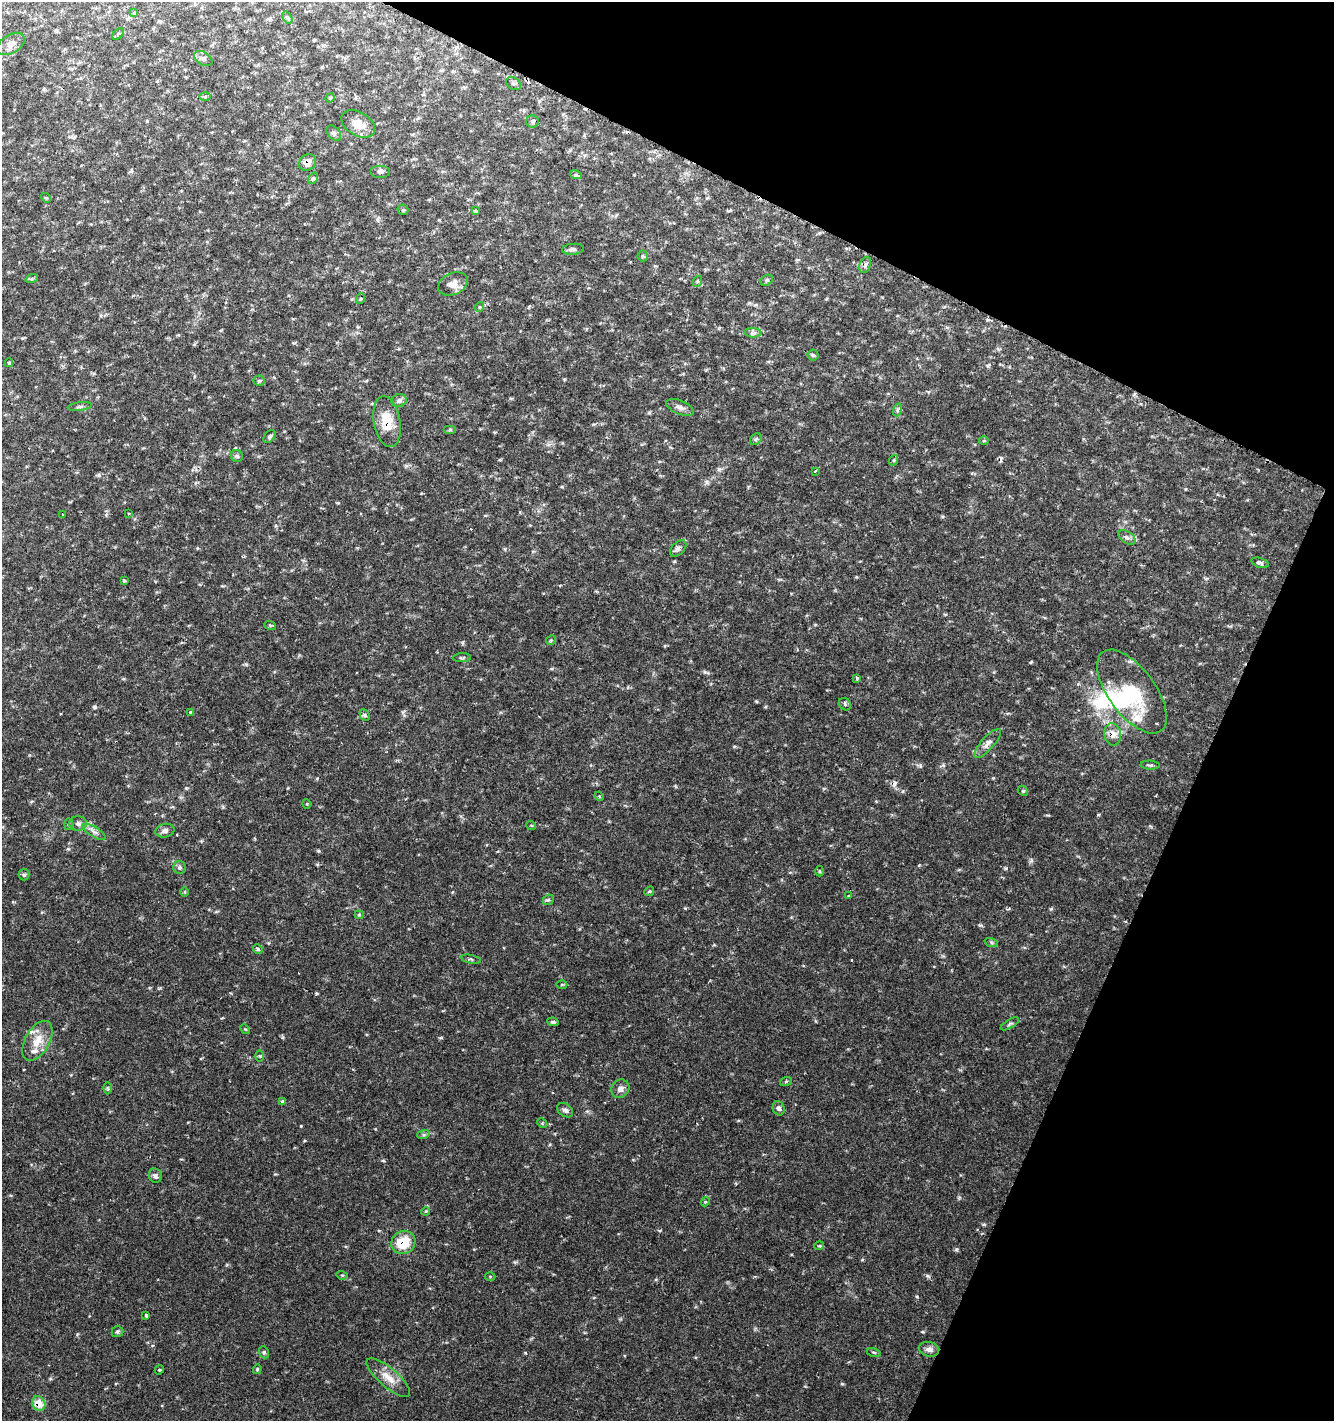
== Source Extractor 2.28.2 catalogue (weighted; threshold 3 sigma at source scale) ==
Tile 8 of 4 x 4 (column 4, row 2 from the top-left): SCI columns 4264-5595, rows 2842-4260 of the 5800 x 5692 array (HDU 1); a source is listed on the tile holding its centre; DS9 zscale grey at full resolution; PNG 1336 x 1423 px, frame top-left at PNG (2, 2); each listed source drawn as its Kron ellipse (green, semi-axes under 4 px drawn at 4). Shown black and unused: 23% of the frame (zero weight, under 2 of 3 exposures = <1% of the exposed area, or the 3 px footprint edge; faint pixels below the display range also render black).
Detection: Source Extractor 2.28.2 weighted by HDU 2 'WHT'; one run over the whole footprint, this tile lists its part. Background 0.0364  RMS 0.0033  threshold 0.015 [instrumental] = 3 sigma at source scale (4.5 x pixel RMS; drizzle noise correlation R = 1.50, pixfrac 1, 0.0396/0.0396 arcsec/px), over >= 5 px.
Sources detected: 121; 3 inside a brighter object's white glare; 6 cosmic-ray / hot-pixel residue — neither listed nor drawn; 3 inside a brighter listed object's ellipse — not listed separately; the other 109 listed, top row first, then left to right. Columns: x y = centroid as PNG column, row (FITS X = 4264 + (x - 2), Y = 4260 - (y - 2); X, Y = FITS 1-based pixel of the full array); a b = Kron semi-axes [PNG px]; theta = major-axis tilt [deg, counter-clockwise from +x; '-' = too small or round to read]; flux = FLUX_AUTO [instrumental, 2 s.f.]
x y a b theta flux
134 13 4 4 - 0.42
287 17 6 4 -57 0.51
118 34 7 4 46 0.52
11 44 15 9 31 2.2
203 58 10 6 -31 1.1
513 84 8 5 -35 0.77
205 96 6 4 1 0.43
330 98 5 4 - 0.39
532 121 6 6 - 0.68
358 124 18 11 -31 4.3
334 133 8 6 -46 0.92
308 162 9 7 38 2.5
380 171 10 6 0 0.95
576 175 6 4 -18 0.58
313 178 6 4 54 0.54
46 198 5 4 - 0.41
403 210 5 5 - 0.43
475 211 3 3 - 5.2
573 249 11 5 4 0.88
643 256 5 5 - 0.54
865 265 8 5 68 1.2
32 278 6 4 20 0.5
767 280 6 5 - 0.65
697 281 6 4 68 0.55
453 284 15 10 24 2.6
360 299 5 3 - 0.41
479 307 5 4 - 0.44
753 333 8 4 -1 0.91
813 355 5 5 - 0.59
9 363 4 4 - 0.44
259 381 5 5 - 0.5
399 400 7 6 - 1.1
80 407 12 4 7 0.86
680 407 14 6 -23 1.6
897 410 6 4 72 0.59
387 422 26 13 -80 8
450 429 6 4 0 0.48
269 436 7 5 49 0.67
756 439 6 5 - 0.63
984 441 5 3 - 0.37
237 456 6 6 - 0.68
894 460 5 3 - 0.36
815 471 3 2 - 0.71
129 514 3 2 - 0.39
63 515 3 3 - 0.34
1127 537 10 5 -34 1
678 548 10 6 46 1.2
1260 563 9 5 -17 1.3
124 580 3 3 - 0.56
270 625 6 4 -18 0.4
551 640 5 4 - 0.39
462 658 9 4 3 0.58
857 678 4 3 - 0.84
1132 692 49 23 -54 18
845 704 7 5 -50 0.66
190 712 3 3 - 1.5
365 715 6 4 -63 0.56
1113 734 11 8 -80 2.8
987 744 19 6 48 2
1150 765 10 4 -2 0.65
1023 791 6 4 -43 0.47
599 796 5 4 - 0.34
307 804 5 3 - 0.29
68 824 5 3 - 0.33
78 824 8 7 - 1.2
531 825 5 3 - 0.27
165 831 9 6 12 1.3
94 832 13 5 -32 1.5
179 868 6 6 - 0.77
819 871 5 3 - 0.37
24 874 6 5 - 0.61
649 891 5 4 - 0.45
185 892 5 3 - 0.31
849 896 3 2 - 0.67
548 900 6 4 42 0.57
359 915 4 4 - 0.37
991 942 7 4 -19 0.59
258 949 5 4 - 0.49
471 959 10 3 -11 0.5
562 985 5 3 - 0.33
553 1022 6 4 -8 0.57
1010 1024 10 4 31 0.69
245 1029 5 4 - 0.37
37 1041 22 12 60 5.7
260 1056 6 4 -89 0.47
786 1081 6 4 20 0.4
107 1088 6 4 -89 0.44
620 1089 10 8 53 1.7
283 1101 4 4 - 0.57
779 1108 7 6 - 0.96
565 1110 8 6 -37 1.1
542 1123 5 4 - 0.36
423 1135 6 4 17 0.54
155 1176 7 6 - 1.1
705 1202 5 3 - 0.34
426 1211 4 3 - 0.33
403 1242 12 11 - 9.3
819 1246 5 3 - 0.29
342 1275 6 3 -17 0.36
490 1276 5 3 - 0.3
146 1315 4 3 - 0.72
118 1332 6 5 - 0.64
929 1349 10 7 -9 1.6
264 1352 6 4 -69 0.54
874 1352 7 3 -14 0.38
257 1369 5 4 - 0.41
159 1370 5 3 - 0.37
388 1378 27 9 -41 4.5
39 1404 8 6 -60 5.4
Overlapping masked pixels (flux is a lower limit): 5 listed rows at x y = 308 162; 387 422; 1113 734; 403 1242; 39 1404
Unlisted compact peaks at least as high as the median listed source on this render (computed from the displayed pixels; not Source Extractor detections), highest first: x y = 956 1249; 301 1126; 1006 868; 1031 662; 842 1384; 705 672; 920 766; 1098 815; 1051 909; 984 1224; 318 851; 685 908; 68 849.